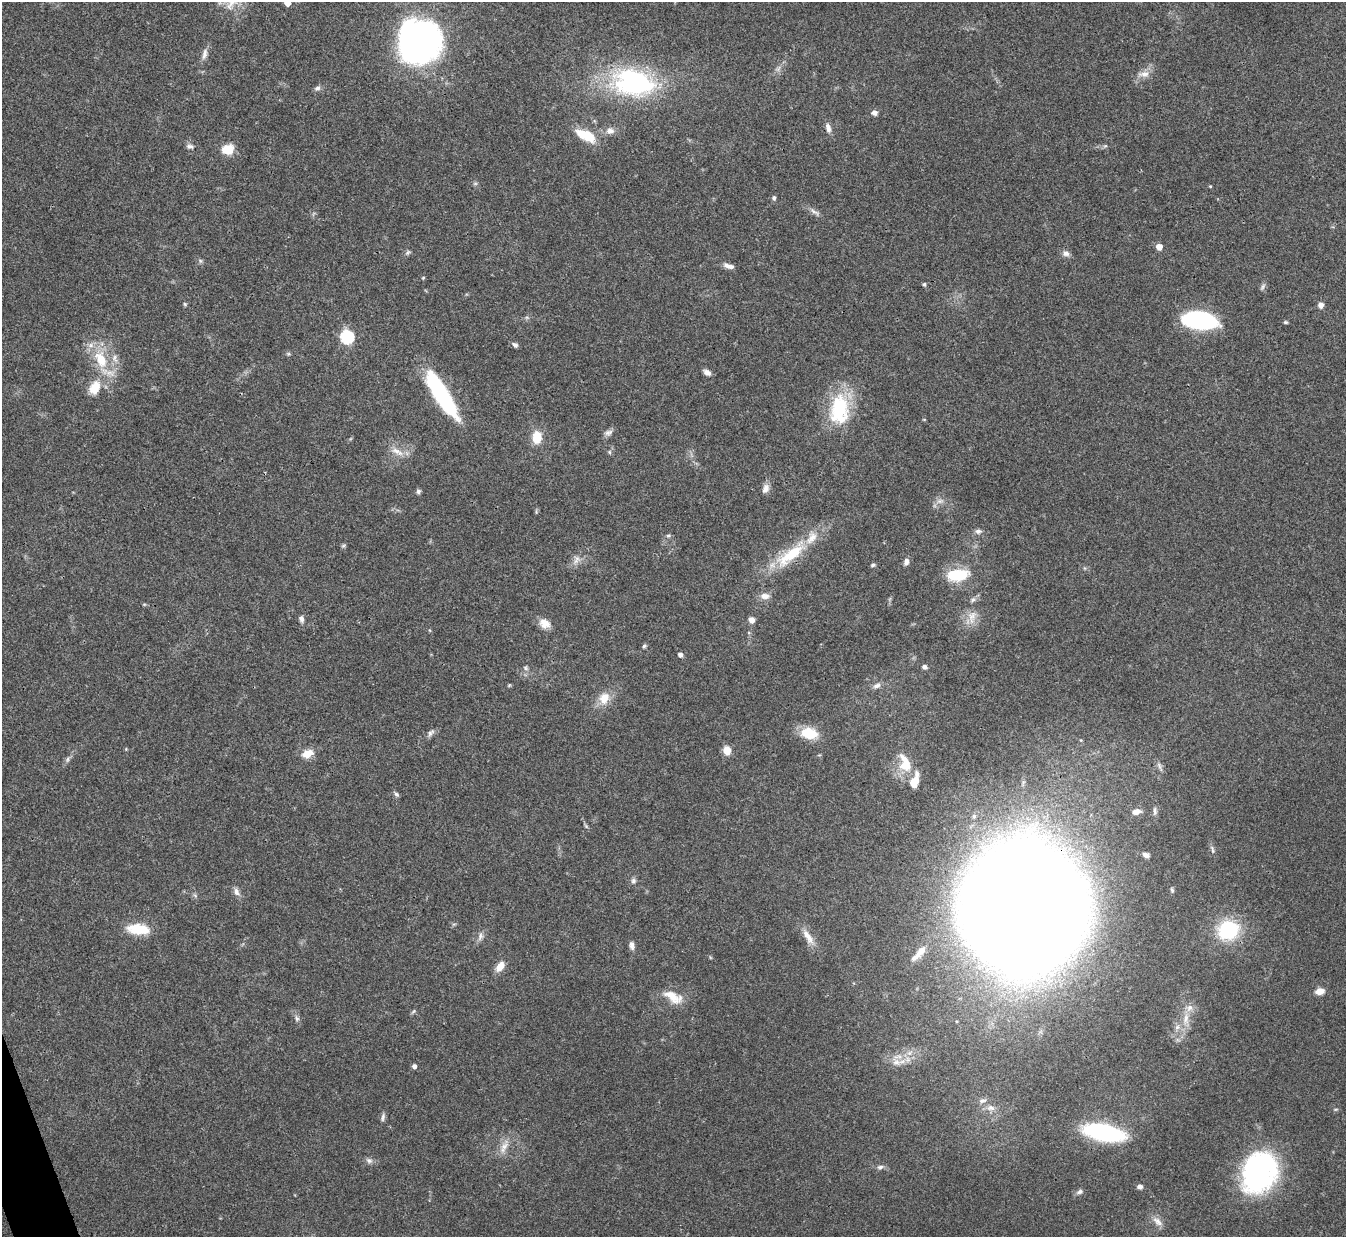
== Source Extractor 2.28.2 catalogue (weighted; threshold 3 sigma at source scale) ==
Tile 7 of 4 x 4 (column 3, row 2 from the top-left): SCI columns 2688-4031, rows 2619-3853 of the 5378 x 5363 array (HDU 1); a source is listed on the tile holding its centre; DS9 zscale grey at full resolution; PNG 1348 x 1239 px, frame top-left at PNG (2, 2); no overlay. Shown black and unused: <1% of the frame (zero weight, under 3 of 4 exposures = <1% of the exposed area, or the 3 px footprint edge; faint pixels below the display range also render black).
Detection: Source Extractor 2.28.2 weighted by HDU 2 'WHT'; one run over the whole footprint, this tile lists its part. Background 0.0961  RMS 0.006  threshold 0.0271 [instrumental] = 3 sigma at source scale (4.5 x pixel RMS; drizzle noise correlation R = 1.50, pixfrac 1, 0.05/0.05 arcsec/px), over >= 5 px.
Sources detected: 116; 5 inside a brighter listed object's ellipse — not listed separately; the other 111 listed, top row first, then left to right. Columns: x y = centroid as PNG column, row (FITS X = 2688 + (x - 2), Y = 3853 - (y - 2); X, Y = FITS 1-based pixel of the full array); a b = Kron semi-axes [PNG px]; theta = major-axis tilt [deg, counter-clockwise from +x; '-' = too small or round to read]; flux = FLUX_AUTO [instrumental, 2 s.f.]
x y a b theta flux
287 3 5 5 - 7.5
420 41 43 42 - 200
204 54 16 6 76 3.5
1144 74 17 9 5 5
633 83 58 36 -10 93
317 88 9 6 26 1.8
874 113 7 6 - 2.5
828 128 11 6 -77 3.4
610 131 11 9 7 3.9
586 135 25 11 -26 16
190 146 10 6 -2 2
1105 146 7 4 35 0.94
228 149 12 10 7 11
475 183 7 4 0 0.98
1210 186 4 3 - 0.55
774 198 6 5 - 1.3
814 212 17 5 -32 2.7
1159 247 5 5 - 6.3
408 252 8 5 45 1.3
1066 253 10 8 -24 2.6
200 261 7 5 -61 1.1
729 266 13 6 -17 3.2
423 278 5 4 - 0.64
924 284 4 4 - 1.2
1262 287 11 5 61 1.6
185 304 5 4 - 0.83
1321 305 6 6 - 2.9
1199 320 28 14 -8 88
1286 322 5 4 - 0.81
347 337 6 6 - 87
515 345 8 5 -31 1.7
288 354 7 5 -20 0.97
101 359 25 15 -67 22
707 372 9 6 -32 2.9
94 388 19 13 65 11
441 394 51 13 -58 73
839 409 38 23 86 42
924 419 5 3 - 0.48
608 433 12 7 19 2.5
537 437 11 8 85 14
397 452 21 8 -26 5.8
609 452 6 4 -89 0.83
765 489 12 8 67 3.5
418 491 6 5 - 1.4
940 501 11 6 9 2.9
536 512 7 3 -85 0.68
978 531 8 7 - 2.1
668 536 5 5 - 1
343 546 7 5 18 0.96
790 555 50 16 36 31
576 560 13 7 63 3.6
906 562 8 6 78 2.4
873 565 6 5 - 1.1
958 575 25 13 7 23
765 596 13 8 -1 4.2
144 604 6 4 -18 0.68
972 617 21 11 79 7.8
301 619 9 6 -80 2.2
751 620 7 6 - 3.2
545 623 13 10 -28 6.4
644 646 5 5 - 1
680 654 5 4 - 2.2
925 667 6 5 - 1.8
525 668 8 5 -29 1.3
509 685 5 4 - 0.66
877 685 11 7 21 2.8
604 698 16 13 64 9.4
430 733 12 7 49 2.2
809 733 21 13 -11 16
727 751 9 8 - 6.2
307 754 13 9 21 8.2
67 759 9 5 58 1.7
905 763 26 14 -71 16
1160 766 16 4 -67 2
396 794 7 6 - 1.4
1155 811 12 5 -87 2
1136 812 11 7 12 3.9
586 826 7 4 -46 0.93
1212 850 13 5 -74 1.8
1146 855 7 5 -23 2.4
633 881 7 7 - 1.7
1172 890 8 4 -75 1.1
236 892 11 8 -63 3
195 895 6 5 - 1.1
1024 907 80 74 -89 3400
139 929 26 11 -5 18
1228 930 19 17 16 46
480 936 12 6 71 2.7
808 937 25 8 -57 7.1
632 945 10 6 -79 2.6
919 953 28 8 46 7.7
500 967 13 8 54 6.1
1320 991 8 6 9 6.4
673 997 25 11 -30 11
413 1012 8 4 48 0.92
297 1018 8 6 -73 1.8
1186 1019 18 8 85 7.1
1177 1027 7 6 - 2
896 1062 13 8 2 4.8
414 1066 5 4 - 2.2
983 1100 12 7 15 2.8
991 1108 12 8 -10 4.1
383 1117 11 5 78 1.8
1103 1132 28 11 -12 110
504 1147 22 8 67 6.1
369 1161 9 7 -21 2.1
880 1167 9 6 10 1.9
1259 1172 43 31 66 120
1140 1187 7 5 -6 2
1079 1192 10 6 27 1.8
1157 1221 17 9 -42 4.5
Overlapping masked pixels (flux is a lower limit): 2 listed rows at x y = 790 555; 1024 907
Isophote crosses this tile's border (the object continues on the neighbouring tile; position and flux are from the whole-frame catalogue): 1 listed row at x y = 287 3